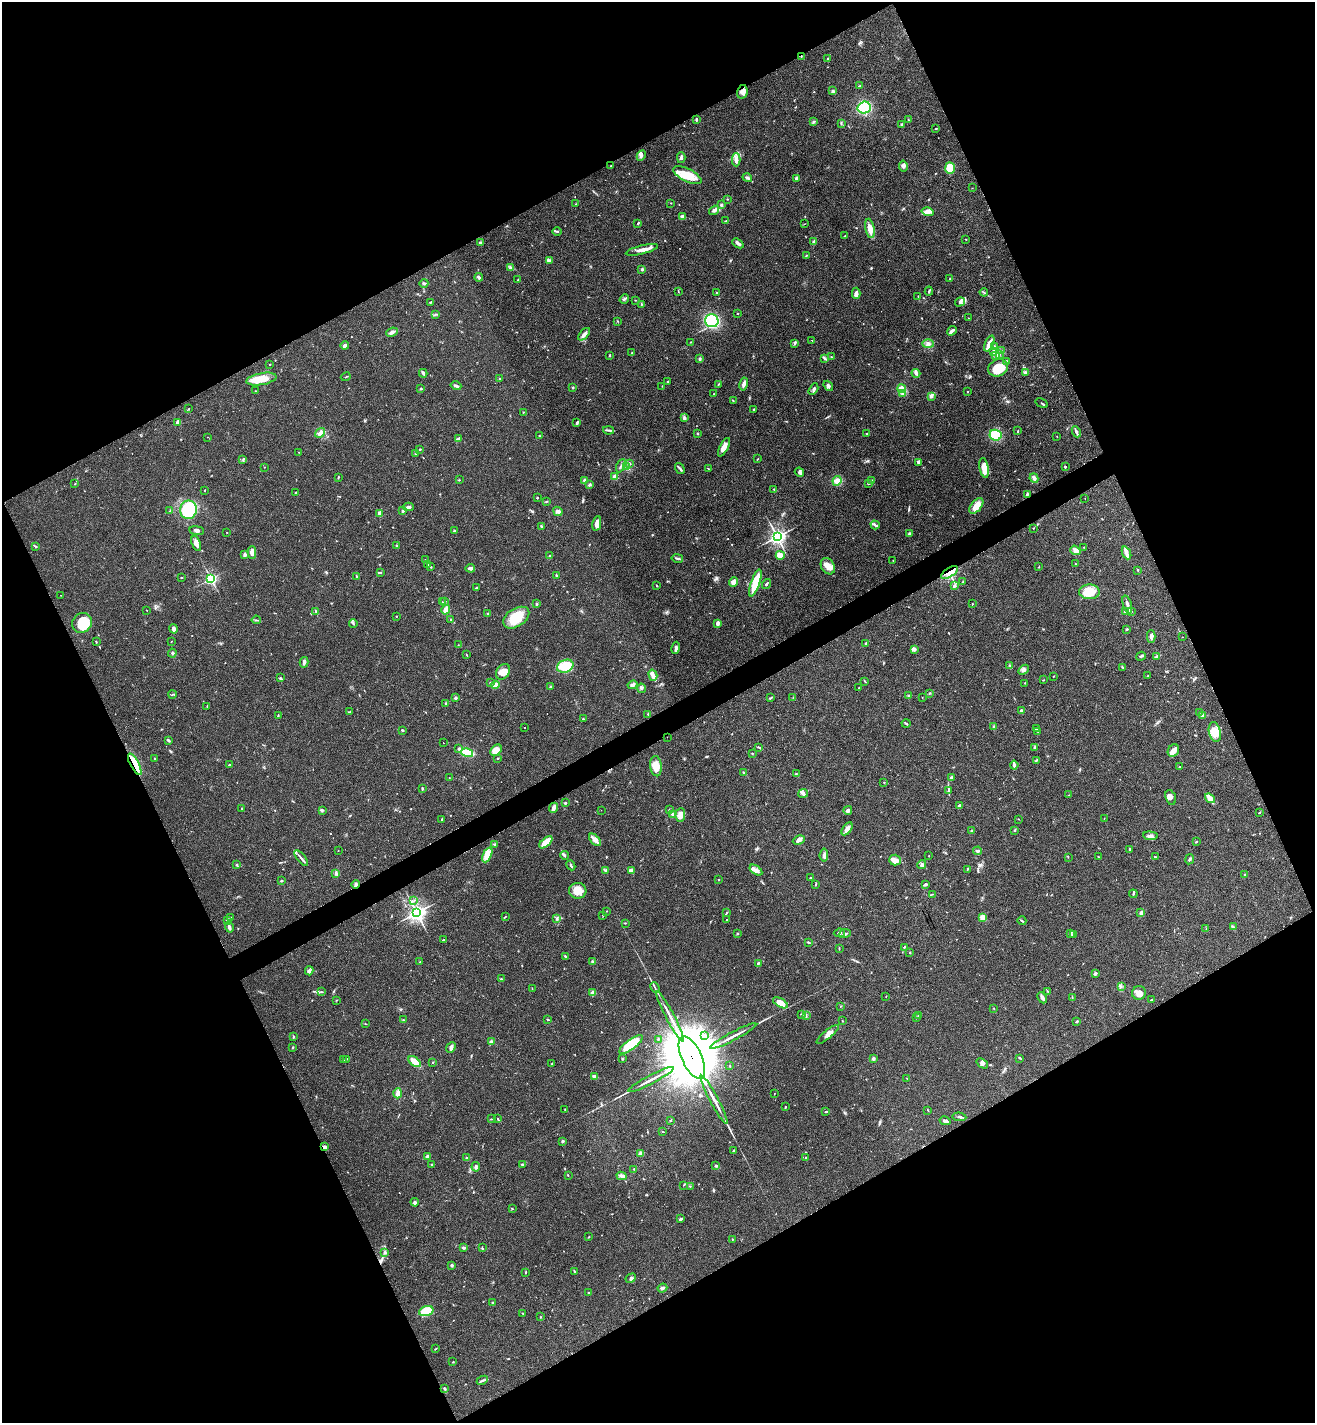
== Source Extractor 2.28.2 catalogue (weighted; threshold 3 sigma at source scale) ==
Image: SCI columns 175-5423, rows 37-5720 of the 5732 x 5755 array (HDU 1 of 3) = the unmasked area's bounding box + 8 px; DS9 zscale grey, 4 x 4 block average (1 PNG px = mean of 4 x 4 image px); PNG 1317 x 1425 px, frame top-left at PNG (2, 2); each listed source drawn as its Kron ellipse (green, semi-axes under 4 px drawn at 4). Shown black and unused: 47% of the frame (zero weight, under 3 of 4 exposures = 4% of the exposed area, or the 3 px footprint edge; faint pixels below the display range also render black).
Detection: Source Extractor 2.28.2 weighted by HDU 2 'WHT'. Background 0.0388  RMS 0.0047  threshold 0.021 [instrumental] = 3 sigma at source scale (4.5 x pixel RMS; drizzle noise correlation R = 1.50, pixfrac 1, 0.05/0.05 arcsec/px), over >= 5 px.
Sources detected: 706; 2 too faint to see at this stretch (4 x 4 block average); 2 cosmic-ray / hot-pixel residue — neither listed nor drawn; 23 coinciding with a brighter row at this scale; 33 inside a brighter listed object's ellipse — not listed separately; of the other 646, all 500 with FLUX_AUTO >= 1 (the completeness limit of this list) listed and drawn (146 fainter detections not listed), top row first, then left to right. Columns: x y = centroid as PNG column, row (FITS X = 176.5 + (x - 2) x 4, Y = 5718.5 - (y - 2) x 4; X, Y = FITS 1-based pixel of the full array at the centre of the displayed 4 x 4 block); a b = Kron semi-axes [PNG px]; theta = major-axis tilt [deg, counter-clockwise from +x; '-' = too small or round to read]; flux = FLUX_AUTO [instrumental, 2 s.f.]
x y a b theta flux
801 56 2 2 - 1.5
828 59 2 2 - 3
860 86 3 2 - 2.6
833 91 3 2 - 2.7
742 92 7 5 77 14
864 108 6 6 - 170
696 119 3 2 - 4
908 120 2 2 - 1.2
813 122 4 2 - 2.6
841 123 4 2 - 2.3
902 125 3 2 - 2.7
935 129 2 2 - 1.6
641 155 5 2 - 5.9
681 158 5 2 - 6.7
736 160 6 3 -89 14
611 166 2 2 - 2.7
903 166 5 3 - 7.7
950 168 6 5 - 88
687 175 15 6 -26 65
747 178 5 2 - 5.7
796 178 3 2 - 8.1
972 188 2 2 - 1.1
727 199 2 2 - 1.1
671 203 2 2 - 1.1
575 204 2 2 - 1.1
721 205 2 2 - 5.1
714 210 5 3 - 9
928 212 6 3 -14 9.2
682 216 3 3 - 11
725 221 3 2 - 2.5
638 223 3 2 - 2.4
804 224 2 2 - 1.1
870 228 10 4 -79 28
557 231 5 2 - 2.6
844 236 2 2 - 1.5
966 239 2 2 - 1
480 242 3 2 - 4.4
814 242 3 3 - 7.3
738 243 6 2 -41 10
642 250 16 3 14 23
806 255 2 2 - 1.4
549 260 2 2 - 1.9
510 268 2 2 - 2.4
642 269 2 2 - 18
479 277 4 2 - 5.9
950 279 2 2 - 1.8
518 280 2 2 - 1.1
424 283 4 2 - 3.8
678 291 3 2 - 1.5
929 291 4 2 - 3.5
716 292 2 2 - 4.8
984 292 4 2 - 3
856 293 5 4 - 9.5
918 296 2 2 - 1.1
624 299 5 2 - 4.1
635 300 2 2 - 1.4
430 302 2 2 - 2.2
960 302 5 3 - 6.3
641 304 3 2 - 1.6
737 313 2 2 - 1.7
435 315 3 2 - 2.5
969 318 2 2 - 1
618 321 2 2 - 1
712 321 7 6 - 220
952 331 5 2 - 11
392 332 6 3 24 9.6
584 334 7 3 47 11
812 340 2 2 - 1.6
691 342 2 2 - 1.4
795 343 4 2 - 3.9
989 343 9 3 68 19
928 344 5 4 - 8.5
345 346 4 3 - 11
994 346 3 2 - 2.8
994 351 4 3 - 8.9
1001 351 4 2 - 2.1
632 353 2 2 - 2.8
999 354 4 3 - 5.4
610 355 2 2 - 1.1
995 355 2 2 - 1.5
832 357 3 2 - 2.6
825 358 4 2 - 4.7
700 359 3 2 - 4.3
1006 362 3 3 - 5.8
270 364 2 2 - 1.6
998 368 10 8 23 57
423 373 4 3 - 5.8
916 373 4 3 - 5.9
1025 373 4 3 - 5.4
346 377 5 2 - 2.5
499 378 2 2 - 1
261 379 15 6 10 57
668 381 2 2 - 2.4
718 384 3 2 - 1.8
744 384 7 3 78 11
456 386 5 2 - 6
662 386 2 2 - 1.1
828 386 6 3 -51 5.3
421 388 3 2 - 2.5
572 388 2 2 - 1.5
813 389 6 3 59 6.1
902 389 4 3 - 18
255 391 2 2 - 1.1
968 391 2 2 - 3.3
714 394 2 2 - 1
903 394 3 2 - 2.9
931 396 3 3 - 5.4
733 400 3 2 - 1.3
1042 403 6 2 -33 3.4
189 408 2 2 - 1
754 409 2 2 - 2.1
523 412 2 2 - 1.2
684 417 3 2 - 3.1
178 422 2 2 - 50
577 423 4 2 - 4.6
608 430 5 2 - 4.4
1018 431 3 2 - 2
1076 432 6 2 -66 10
320 433 5 3 - 9.2
698 434 3 2 - 2.3
866 434 2 2 - 1.2
539 435 2 2 - 1.9
995 435 6 5 - 66
1057 436 2 2 - 1
207 437 2 2 - 1
459 439 4 2 - 8.9
724 447 10 4 62 24
420 449 2 2 - 2.6
299 452 2 2 - 2.2
416 453 3 2 - 1.6
757 459 2 2 - 1.3
243 460 2 2 - 1.7
919 462 4 3 - 9.2
629 463 3 3 - 4.1
621 466 7 2 63 4.2
1065 466 2 2 - 4.2
264 467 2 2 - 1.1
626 467 3 2 - 2.7
680 468 6 2 -52 4.6
708 468 3 2 - 1.3
984 468 10 4 -80 48
799 472 5 3 - 6
338 477 3 2 - 2.1
615 477 2 2 - 76
1034 478 5 3 - 10
459 480 2 2 - 1.3
585 480 2 2 - 39
872 480 3 2 - 1.5
837 481 5 4 - 14
869 483 4 2 - 3.1
75 484 2 2 - 1.6
589 484 4 2 - 2.6
205 490 2 2 - 1.4
774 490 2 2 - 1.3
295 492 2 2 - 1.8
1027 494 3 2 - 3.4
537 498 2 2 - 3.6
1085 498 2 2 - 1.6
546 502 2 2 - 1.4
976 506 9 5 50 26
408 507 5 2 - 8.3
188 510 9 8 - 140
170 511 2 2 - 1.4
403 511 3 2 - 4.2
558 511 5 3 - 7
380 514 3 2 - 24
597 523 7 4 80 21
875 525 4 2 - 4.1
541 526 3 2 - 2
1033 528 2 2 - 1.2
197 531 7 3 -7 6.8
454 531 2 2 - 3.4
227 532 2 2 - 1.2
909 533 3 2 - 3.6
777 537 3 3 - 1100
196 543 8 3 -68 16
35 546 3 2 - 2.6
397 546 3 2 - 4.3
1084 547 2 2 - 1.1
1075 550 5 4 - 10
252 552 6 4 -90 15
1126 553 7 3 -66 8.3
245 555 3 2 - 11
780 555 4 3 - 26
550 556 2 2 - 3.1
677 558 6 2 -11 4.4
425 560 2 2 - 1
893 560 2 2 - 3
427 564 2 2 - 3
1075 564 2 2 - 1.2
828 566 9 6 -59 22
431 567 2 2 - 1.4
1039 567 2 2 - 1.6
470 568 5 3 - 8.7
1138 570 2 2 - 2.6
950 572 9 4 34 26
380 573 4 2 - 2.9
556 575 3 2 - 3.2
356 576 2 2 - 1.7
182 577 2 2 - 2.5
211 579 2 2 - 600
733 582 5 4 - 15
963 582 3 2 - 1.5
755 583 14 4 71 70
766 584 5 2 - 4.3
657 586 2 2 - 1.3
954 586 3 2 - 4.5
476 588 4 2 - 2.9
1089 592 10 7 0 55
61 595 2 2 - 1
445 601 3 2 - 2.7
442 602 2 2 - 2.4
537 604 2 2 - 3
972 604 2 2 - 1.2
1127 604 9 2 -73 11
146 610 2 2 - 1.4
446 610 5 3 - 18
316 611 2 2 - 1.8
1125 611 3 3 - 5.3
1131 611 2 2 - 1.8
488 613 2 2 - 2.2
396 616 2 2 - 1.6
516 618 14 9 33 79
451 619 2 2 - 2.3
256 620 5 2 - 3.1
82 623 10 9 - 64
353 624 4 2 - 3.4
717 624 3 3 - 6.9
174 629 5 3 - 8.1
1127 629 2 2 - 3.3
1151 636 6 3 -90 9.9
1182 637 2 2 - 1.3
171 641 2 2 - 1.1
96 642 3 2 - 2.5
866 643 3 2 - 2.8
458 645 2 2 - 1.1
676 648 6 3 78 8
914 649 3 3 - 10
172 653 4 2 - 3.5
466 654 2 2 - 1.3
1141 656 5 2 - 4.3
1156 656 4 2 - 4.1
304 662 5 2 - 10
1010 665 2 2 - 1.6
565 666 8 6 22 75
1122 667 3 2 - 1.9
1023 670 6 3 45 8
503 672 8 6 58 25
653 675 6 3 -74 8.5
1054 676 2 2 - 1
1148 676 2 2 - 1.6
280 678 2 2 - 2.9
1043 680 2 2 - 1.5
490 682 2 2 - 1.8
865 682 4 2 - 1.9
1025 683 2 2 - 1.1
495 685 4 4 - 15
633 685 5 3 - 8.5
550 687 3 2 - 3.6
641 688 5 2 - 3.2
859 688 2 2 - 1.7
929 693 3 2 - 1.4
172 695 4 2 - 1.5
908 695 3 2 - 2.3
771 697 4 2 - 2.7
793 697 2 2 - 1.2
922 697 2 2 - 1.1
455 698 3 2 - 4.5
446 703 2 2 - 1.9
207 706 2 2 - 1.7
1021 710 4 2 - 3
349 712 3 2 - 2
1200 712 3 2 - 1.4
648 714 3 2 - 1.9
1202 715 3 3 - 7.3
278 716 4 2 - 2.3
583 719 2 2 - 3.3
906 723 4 2 - 3.5
994 727 4 3 - 5.1
525 728 2 2 - 1.7
1036 729 2 2 - 1.6
402 730 3 2 - 2.5
1038 731 4 2 - 2.4
1215 732 10 6 -76 36
667 737 2 2 - 3.9
168 740 2 2 - 7.6
443 743 2 2 - 4.8
759 747 3 2 - 2.8
1034 747 3 2 - 3.7
459 749 3 2 - 5.9
496 750 6 5 - 34
1173 750 6 5 - 14
467 753 6 2 -14 120
752 753 2 2 - 1.6
155 758 2 2 - 4.3
498 758 2 2 - 1.5
1036 760 4 2 - 2.3
135 764 12 3 -62 81
229 765 2 2 - 3
1014 765 4 2 - 11
656 766 10 5 -84 32
1180 767 2 2 - 1.3
744 773 4 2 - 4.2
796 773 2 2 - 1.5
449 778 2 2 - 1.2
951 778 3 2 - 7.3
884 782 2 2 - 1
422 789 3 2 - 3.4
949 791 4 2 - 3.8
803 793 5 4 - 6.7
1069 795 3 2 - 1.4
1171 797 7 5 -70 9.8
1210 798 6 4 -38 19
565 803 3 2 - 3.2
959 805 2 2 - 5.3
553 808 5 3 - 11
242 809 2 2 - 1.9
322 810 2 2 - 1.5
601 810 2 2 - 1
669 810 2 2 - 1.3
848 810 4 3 - 7.1
1259 812 3 2 - 1.9
673 814 3 2 - 7.7
680 815 7 5 86 19
1104 818 2 2 - 1
442 819 3 2 - 2.6
1018 819 2 2 - 1.1
847 829 7 4 55 14
1015 830 3 2 - 3
972 831 4 2 - 2.7
1150 836 7 2 -4 6.7
595 840 7 3 -47 24
799 840 6 4 27 9.6
546 842 8 4 42 42
1196 842 3 2 - 2.7
494 845 2 2 - 1.1
1130 849 3 2 - 3.6
338 850 2 2 - 1
977 851 4 2 - 4.9
487 855 8 4 65 37
565 855 4 2 - 3.7
824 855 6 3 84 8.8
929 856 2 2 - 1.6
1098 856 2 2 - 1.3
1068 857 2 2 - 1
1155 857 4 2 - 2.5
301 858 10 2 -51 6.5
1190 859 5 2 - 4.7
895 860 6 5 - 22
236 865 3 2 - 2.4
571 865 5 2 - 4.2
922 865 4 3 - 6.7
967 869 4 2 - 1.5
631 870 4 2 - 14
756 870 7 3 -35 13
606 871 4 2 - 5.5
336 874 3 2 - 3.3
1245 875 2 2 - 3.3
811 878 4 2 - 4.1
718 880 2 2 - 1.2
281 881 3 2 - 2.4
816 884 2 2 - 1.5
925 884 3 2 - 3
356 885 4 3 - 7.5
578 891 8 8 - 29
932 894 2 2 - 1.4
1133 894 4 2 - 3.8
414 900 2 2 - 1.2
607 911 2 2 - 1.2
1141 912 3 2 - 7.1
417 913 3 3 - 1200
727 913 3 2 - 3
603 915 2 2 - 1.1
231 917 2 2 - 1
505 917 2 2 - 1.4
983 917 3 2 - 30
557 919 3 2 - 3.5
227 920 3 3 - 5.4
726 920 2 2 - 1.4
1022 921 4 2 - 3.2
625 923 2 2 - 1.9
229 927 5 2 - 9.5
1233 927 4 2 - 4.1
1206 928 3 2 - 1.6
839 933 6 2 9 6
1071 933 3 2 - 4.6
738 934 2 2 - 1.7
845 934 6 2 18 5.6
1074 935 2 2 - 1.1
443 940 3 2 - 2
808 942 4 2 - 3.1
904 947 3 2 - 2.2
839 948 2 2 - 1.4
910 953 2 2 - 1.8
566 957 4 2 - 3.7
420 962 2 2 - 1.2
592 962 2 2 - 17
759 963 2 2 - 1.9
309 971 4 3 - 6.1
1095 974 4 2 - 3.7
501 979 3 2 - 1.9
1121 987 2 2 - 1.5
532 988 2 2 - 1.1
655 988 5 2 - 4
1048 991 4 2 - 2.5
322 992 3 2 - 2
593 993 4 3 - 14
1139 993 7 6 - 14
886 996 2 2 - 1
1072 997 2 2 - 1.1
1042 998 6 3 -64 6.9
336 1000 2 2 - 1.1
1151 1000 2 2 - 1.7
780 1003 8 4 -30 32
840 1007 3 2 - 1
994 1008 2 2 - 1.3
801 1014 2 2 - 1.5
670 1016 28 2 -62 30
806 1016 4 2 - 2
919 1016 3 2 - 2.5
916 1018 2 2 - 1
403 1020 2 2 - 3.4
547 1020 3 2 - 1.9
843 1021 2 2 - 1.3
1077 1021 2 2 - 3
365 1024 2 2 - 1.2
828 1034 14 4 39 17
705 1035 2 2 - 1.8
733 1036 26 2 28 24
293 1037 3 2 - 2.2
658 1039 2 2 - 2.2
491 1042 2 2 - 11
631 1044 14 5 36 83
292 1047 3 2 - 2.2
451 1048 6 3 50 7.8
692 1058 23 10 -65 40000
873 1058 2 2 - 27
1020 1058 3 2 - 2.1
346 1059 2 2 - 2.8
622 1059 2 2 - 5.3
343 1060 3 2 - 1.7
415 1062 7 4 -39 31
433 1062 2 2 - 1.3
982 1063 6 4 -36 8.5
551 1064 2 2 - 1.1
730 1066 2 2 - 1.6
594 1076 4 2 - 11
907 1078 4 2 - 1.3
651 1080 26 2 28 23
398 1093 5 3 - 11
774 1094 3 2 - 1
714 1100 27 2 -62 28
785 1106 3 2 - 1.4
565 1109 2 2 - 1.5
928 1110 2 2 - 1.1
826 1112 3 2 - 2.8
959 1117 7 2 -8 4.5
498 1118 3 2 - 1.9
492 1119 3 2 - 2.5
671 1120 2 2 - 1.8
945 1121 5 3 - 8.1
663 1132 2 2 - 1.2
562 1141 2 2 - 19
324 1147 4 3 - 8.6
733 1151 4 2 - 2.4
641 1154 4 3 - 11
427 1156 3 2 - 7.9
806 1157 2 2 - 2
466 1158 2 2 - 2
432 1164 2 2 - 2.3
522 1164 3 2 - 3.2
716 1166 2 2 - 13
476 1167 5 2 - 6.4
634 1169 2 2 - 1.8
568 1175 2 2 - 1.2
621 1176 5 3 - 6.1
683 1185 2 2 - 1.3
690 1187 2 2 - 1.1
415 1202 4 3 - 4.4
512 1209 3 2 - 1.6
680 1219 3 2 - 5.5
589 1236 2 2 - 1.2
732 1239 2 2 - 1.7
463 1248 3 3 - 5.2
482 1248 3 2 - 1.8
385 1252 2 2 - 2.1
452 1265 3 2 - 3.4
575 1271 4 2 - 3.5
526 1272 2 2 - 1.6
631 1278 5 3 - 5.6
662 1288 5 2 - 7.2
588 1293 2 2 - 2.3
492 1303 2 2 - 2.2
426 1311 7 4 16 75
523 1314 2 2 - 1.4
541 1317 2 2 - 1.1
435 1349 2 2 - 1.1
453 1362 2 2 - 1.3
482 1380 6 2 26 5.4
444 1388 2 2 - 3.6
Overlapping masked pixels (flux is a lower limit): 8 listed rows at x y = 801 56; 742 92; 950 572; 667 737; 135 764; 356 885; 692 1058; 324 1147
Diffuse or blended objects may show on this block-average render without a row.